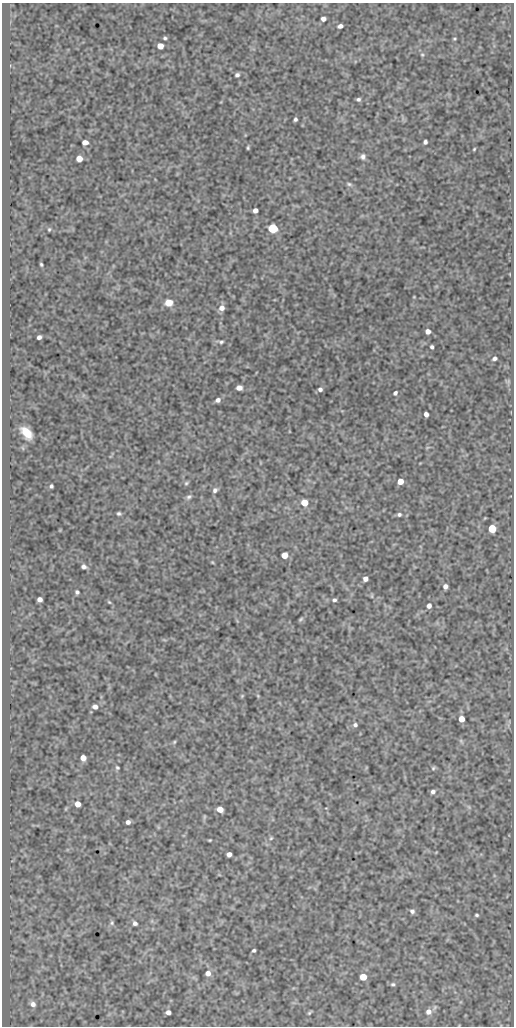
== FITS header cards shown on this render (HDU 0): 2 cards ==
NAXIS1  =                  512
NAXIS2  =                 1024

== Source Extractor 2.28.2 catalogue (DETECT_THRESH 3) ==
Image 512 x 1024 px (HDU 0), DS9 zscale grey, 1 PNG px = 1 image px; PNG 516 x 1028 px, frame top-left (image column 1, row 1024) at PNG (2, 3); no overlay
Background 583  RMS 1.1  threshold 3.3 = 3 sigma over >= 5 px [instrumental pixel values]
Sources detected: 86; all 86 listed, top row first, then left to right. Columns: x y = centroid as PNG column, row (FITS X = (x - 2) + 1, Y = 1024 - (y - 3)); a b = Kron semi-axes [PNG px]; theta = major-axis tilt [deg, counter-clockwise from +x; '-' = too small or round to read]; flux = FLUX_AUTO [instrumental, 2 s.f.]
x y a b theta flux
323 19 4 4 - 280
340 26 5 4 - 280
165 38 5 3 - 120
454 39 4 3 - 79
160 46 5 5 - 780
422 55 5 4 - 89
237 75 5 4 - 170
358 99 5 4 - 160
295 119 4 3 - 150
85 142 5 4 - 390
425 142 4 4 - 200
248 148 4 3 - 90
474 149 3 2 - 69
363 156 7 6 - 240
79 159 5 5 - 880
349 184 8 5 -16 150
255 210 4 4 - 340
273 228 5 5 - 6100
49 229 4 3 - 88
41 264 4 3 - 97
169 303 6 5 - 1300
222 308 7 6 - 450
428 331 5 4 - 390
39 337 4 4 - 230
221 342 10 5 -7 180
432 347 4 3 - 140
494 358 5 4 - 190
508 381 7 4 -72 120
239 388 5 4 - 430
320 389 5 4 - 190
395 393 4 3 - 170
218 400 5 5 - 260
426 414 4 4 - 300
27 433 11 6 -51 1400
400 481 5 5 - 840
186 483 7 5 19 120
51 486 4 3 - 130
215 490 7 6 - 220
189 497 8 6 37 180
304 503 5 5 - 1300
119 514 4 3 - 130
399 514 5 5 - 150
492 529 5 5 - 2300
284 555 5 5 - 940
212 562 5 3 - 68
84 567 5 4 - 210
365 579 4 4 - 370
445 586 5 4 - 310
77 592 4 3 - 150
372 596 7 3 82 71
40 599 5 4 - 340
334 600 5 4 - 140
109 602 6 4 -44 94
429 606 5 4 - 330
300 619 6 4 41 110
242 696 5 4 - 78
258 696 5 4 - 78
95 707 5 5 - 340
461 719 5 5 - 840
355 725 5 5 - 180
461 741 7 4 -46 140
174 742 6 4 45 95
83 758 5 5 - 590
117 768 5 5 - 110
433 768 6 5 - 120
433 792 5 5 - 220
77 804 5 5 - 650
469 807 7 4 -71 120
220 809 5 5 - 650
204 817 6 4 72 89
128 822 4 4 - 240
271 838 5 4 - 89
210 840 3 2 - 73
229 854 4 4 - 320
412 911 5 5 - 190
477 915 5 3 - 110
112 923 6 5 - 130
135 923 5 4 - 200
254 950 4 3 - 130
208 973 6 5 - 430
363 977 5 5 - 1300
393 984 6 4 11 120
33 1004 8 7 - 400
168 1012 5 4 - 330
428 1012 7 6 - 380
309 1013 7 3 45 91